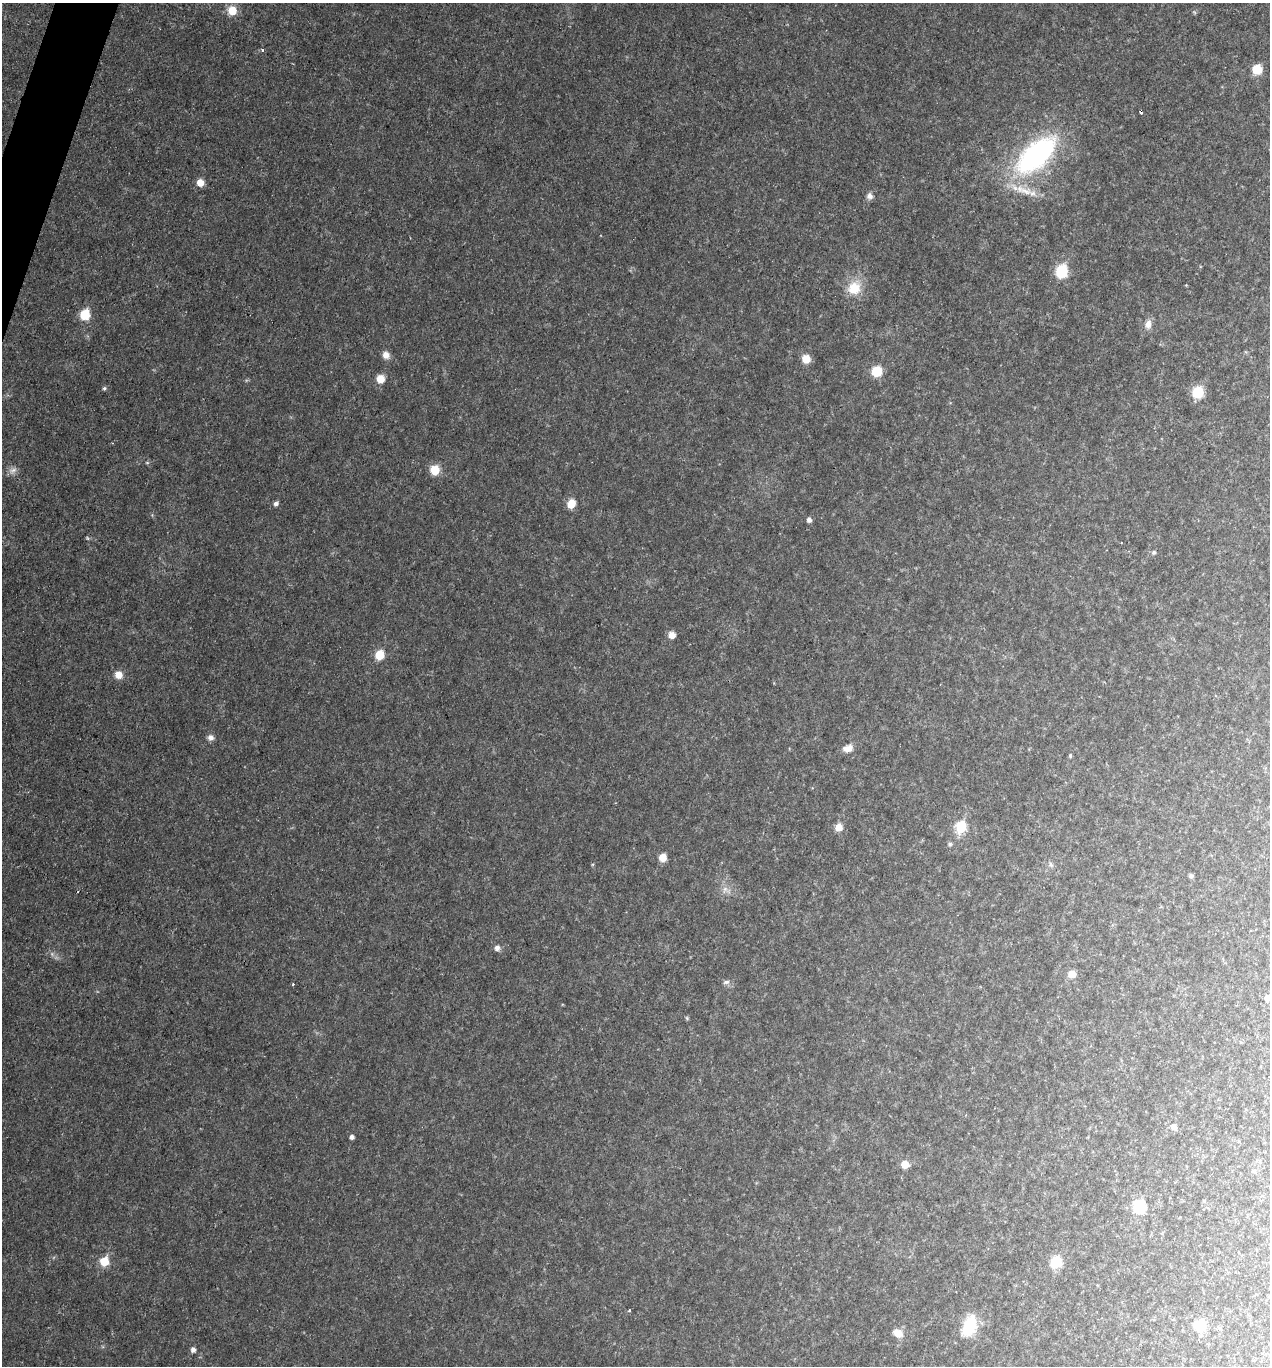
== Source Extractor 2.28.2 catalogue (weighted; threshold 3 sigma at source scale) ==
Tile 11 of 4 x 4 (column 3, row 3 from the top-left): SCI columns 2671-3938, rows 1368-2731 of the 5473 x 5459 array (HDU 1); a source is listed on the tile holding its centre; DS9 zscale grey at full resolution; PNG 1272 x 1368 px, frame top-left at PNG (2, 3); no overlay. Shown black and unused: <1% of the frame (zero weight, under 2 of 3 exposures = <1% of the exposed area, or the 3 px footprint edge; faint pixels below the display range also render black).
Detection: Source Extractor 2.28.2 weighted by HDU 2 'WHT'; one run over the whole footprint, this tile lists its part. Background 0.0342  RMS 0.0068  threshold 0.0308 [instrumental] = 3 sigma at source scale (4.5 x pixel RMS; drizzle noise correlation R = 1.50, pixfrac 1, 0.05/0.05 arcsec/px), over >= 5 px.
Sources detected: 58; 1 too faint to see at this stretch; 2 cosmic-ray / hot-pixel residue — not listed; the other 55 listed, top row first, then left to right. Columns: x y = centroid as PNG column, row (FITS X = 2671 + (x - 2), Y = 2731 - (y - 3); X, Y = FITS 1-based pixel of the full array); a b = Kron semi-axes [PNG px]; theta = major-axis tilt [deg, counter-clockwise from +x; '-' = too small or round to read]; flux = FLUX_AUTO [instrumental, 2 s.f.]
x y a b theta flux
232 10 9 8 - 12
262 50 3 3 - 2.6
1257 69 8 8 - 16
1036 155 47 23 43 140
200 182 7 6 - 7.3
1023 190 32 11 -16 15
870 196 9 8 - 2.9
1062 271 8 7 - 48
854 288 18 16 57 17
85 314 7 7 - 26
1148 324 13 9 80 5
386 355 9 8 - 5
806 359 8 7 - 10
877 371 7 7 - 27
380 379 7 7 - 9.9
104 388 5 4 - 1.2
1198 392 8 7 - 29
147 463 6 4 0 0.86
13 470 13 7 21 3.5
435 470 7 7 - 16
276 504 6 5 - 2.1
571 504 8 7 - 10
809 520 6 5 - 2.5
87 538 6 3 -71 0.76
1154 553 6 5 - 1.2
672 635 6 6 - 6.5
379 655 7 6 - 18
119 675 8 8 - 7.1
211 737 8 7 - 3.1
848 748 13 8 20 5.3
1070 755 5 4 - 0.96
839 827 7 7 - 7.6
961 827 7 6 - 46
950 844 5 5 - 1.2
663 857 7 6 - 9.3
1051 865 8 7 - 1.9
1191 876 5 5 - 1.7
725 889 11 6 69 3.4
497 948 7 6 - 3
1072 974 8 7 - 7
726 982 9 5 8 2.2
1267 998 6 6 - 4.2
687 1018 6 4 -71 0.83
1174 1127 7 7 - 3.5
352 1137 4 4 - 2.2
905 1164 6 6 - 9.7
1254 1171 6 4 -72 0.94
1139 1206 8 7 - 43
104 1261 6 6 - 23
1056 1262 8 7 - 27
629 1310 4 3 - 0.73
969 1325 23 13 70 26
1200 1325 9 8 - 22
898 1333 12 9 -26 6.4
193 1349 6 5 - 2.7
Isophote crosses this tile's border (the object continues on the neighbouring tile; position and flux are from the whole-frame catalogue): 1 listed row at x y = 1267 998